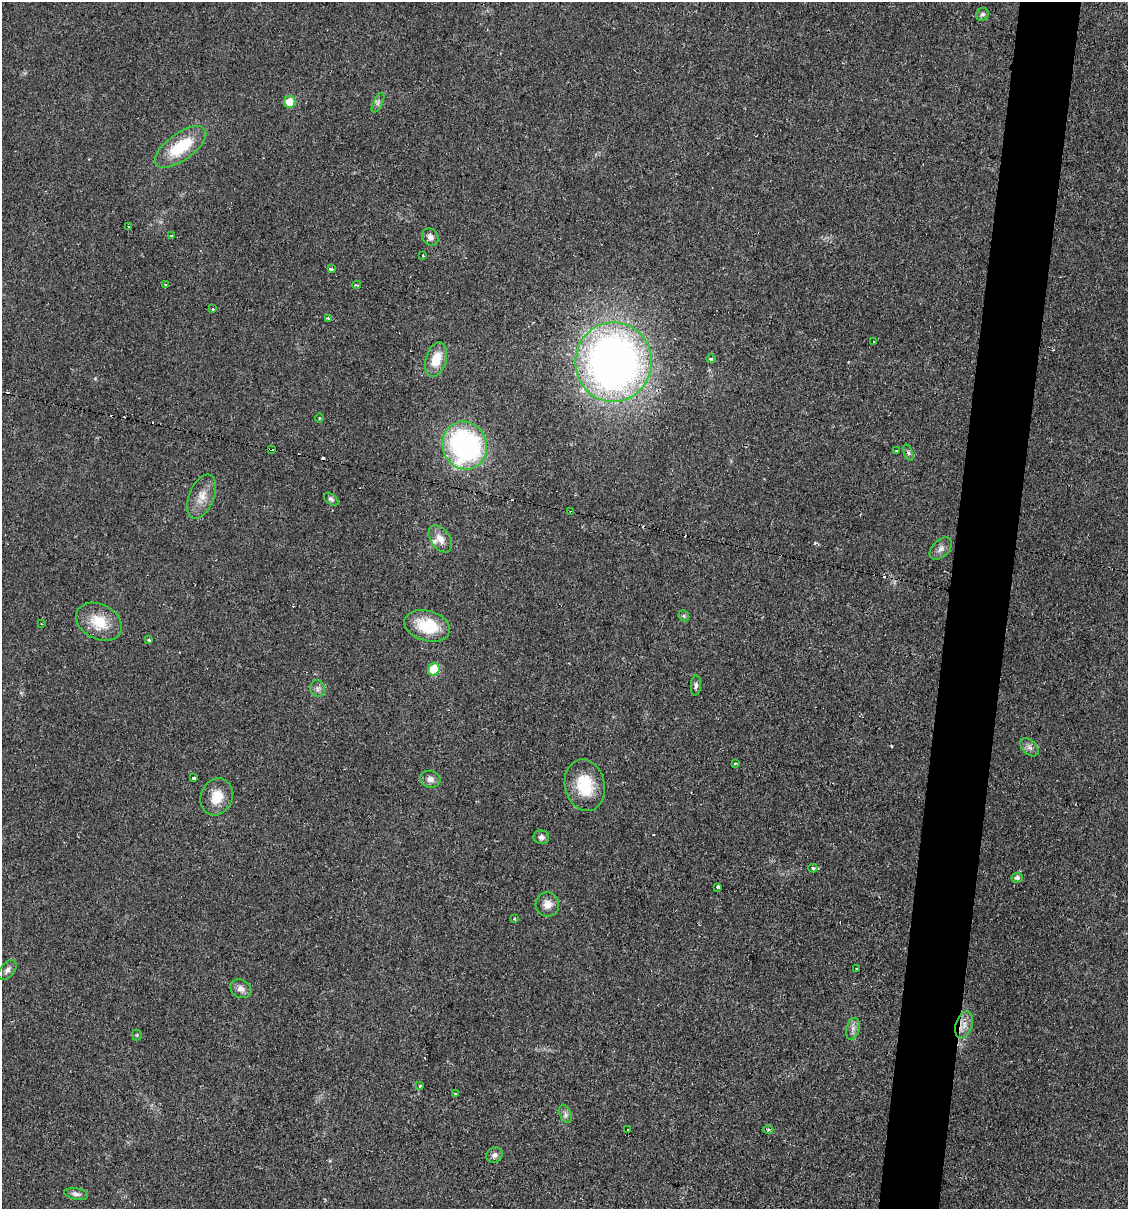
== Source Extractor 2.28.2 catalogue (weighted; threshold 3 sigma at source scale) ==
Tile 10 of 4 x 4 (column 2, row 3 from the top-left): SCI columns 1360-2485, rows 1208-2414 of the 4848 x 4828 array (HDU 1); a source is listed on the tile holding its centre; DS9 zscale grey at full resolution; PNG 1130 x 1211 px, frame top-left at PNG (2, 2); each listed source drawn as its Kron ellipse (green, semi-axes under 4 px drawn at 4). Shown black and unused: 5% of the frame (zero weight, under 2 of 3 exposures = <1% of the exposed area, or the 3 px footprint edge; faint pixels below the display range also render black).
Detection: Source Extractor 2.28.2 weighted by HDU 2 'WHT'; one run over the whole footprint, this tile lists its part. Background 0.0329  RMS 0.0049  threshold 0.022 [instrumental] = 3 sigma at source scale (4.5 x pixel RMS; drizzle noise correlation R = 1.50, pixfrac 1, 0.05/0.05 arcsec/px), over >= 5 px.
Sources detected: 71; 10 cosmic-ray / hot-pixel residue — neither listed nor drawn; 1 inside a brighter listed object's ellipse — not listed separately; the other 60 listed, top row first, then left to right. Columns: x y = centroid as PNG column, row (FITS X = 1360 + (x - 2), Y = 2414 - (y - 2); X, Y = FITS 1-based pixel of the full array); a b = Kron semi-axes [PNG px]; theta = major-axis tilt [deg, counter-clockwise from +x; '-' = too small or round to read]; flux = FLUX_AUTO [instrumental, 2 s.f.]
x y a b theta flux
982 14 6 6 - 1.1
290 102 6 5 - 8.8
378 103 11 4 64 1.4
180 147 30 13 36 23
129 227 3 2 - 0.35
171 236 3 3 - 1.3
430 237 9 7 -54 2.3
423 255 3 2 - 0.65
331 269 4 3 - 4.3
166 284 3 3 - 0.58
357 285 4 2 - 1
213 309 3 3 - 0.99
328 318 3 3 - 1.4
874 342 2 2 - 0.38
711 359 4 3 - 1.5
436 360 18 10 74 10
613 362 40 38 90 340
319 418 4 3 - 0.43
465 446 24 22 -68 97
271 449 3 3 - 0.96
896 451 3 2 - 0.68
908 453 8 3 -68 0.85
202 496 23 12 68 6.7
331 499 8 5 -39 1.1
571 512 3 2 - 0.47
440 539 15 9 -56 4.8
941 549 13 8 45 2.5
684 616 6 4 -48 0.71
99 622 24 17 -28 13
41 624 3 2 - 0.35
427 626 23 15 -16 19
149 640 3 3 - 0.93
434 669 6 6 - 14
696 685 10 5 86 1.3
318 688 8 7 - 1.8
1029 747 11 7 -45 1.9
735 763 4 3 - 0.53
194 778 3 3 - 3
430 779 10 8 -14 2.5
585 785 26 20 -77 18
217 797 19 15 68 9.3
541 837 8 7 - 1.7
813 868 4 4 - 1.6
1017 878 6 5 - 1.5
718 887 3 3 - 2.6
547 904 12 11 - 4.1
514 919 3 2 - 0.54
857 969 3 3 - 0.66
7 970 11 7 50 2.1
241 989 11 9 -28 3
964 1025 14 8 72 4.1
853 1029 11 6 73 2.3
137 1035 5 5 - 0.6
420 1086 3 3 - 1.5
455 1094 3 3 - 0.74
566 1114 10 5 -67 1.6
768 1129 5 3 - 0.59
628 1130 3 3 - 1
494 1155 8 7 - 1.9
76 1194 12 5 -10 1.7
Overlapping masked pixels (flux is a lower limit): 2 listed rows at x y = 271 449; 571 512